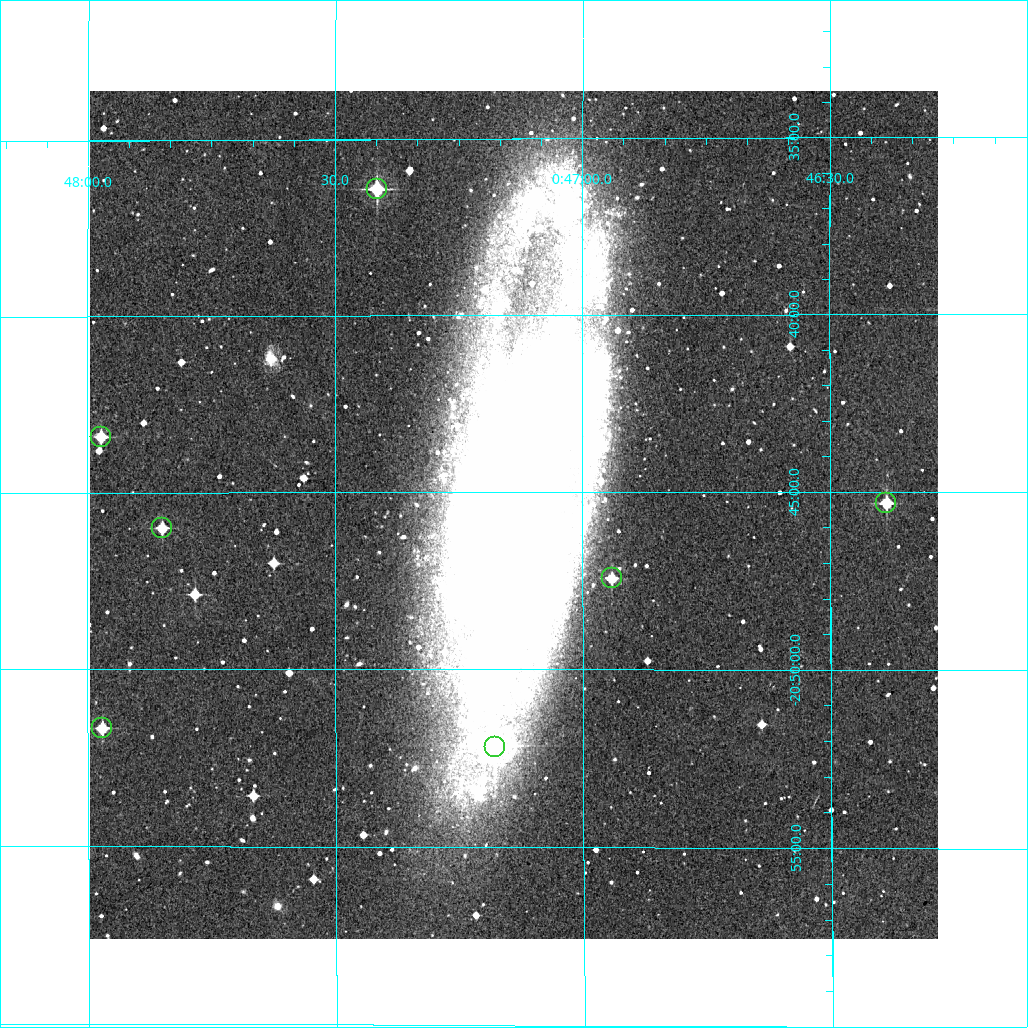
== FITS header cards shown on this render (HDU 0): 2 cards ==
NAXIS1  =                  848 /Length X axis
NAXIS2  =                  848 /Length Y axis

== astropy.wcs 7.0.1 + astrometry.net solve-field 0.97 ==
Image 848 x 848 px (HDU 0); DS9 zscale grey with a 90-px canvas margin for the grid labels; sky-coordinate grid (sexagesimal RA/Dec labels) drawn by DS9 from the SOLVED WCS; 7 Tycho-2 reference stars matched to detected sources circled (green)
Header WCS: RA---TAN/DEC--TAN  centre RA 00:47:08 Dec -20:46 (11.78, -20.76 deg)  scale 1.7 arcsec/px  FOV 24.0' x 24.0'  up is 0 deg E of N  parity normal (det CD < 0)
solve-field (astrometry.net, Tycho-2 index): VERIFIED the header's WCS against the Tycho-2 star catalogue (7 matches, 0 conflicts) and refined it, rather than solving blind
Solved WCS: RA---TAN-SIP/DEC--TAN-SIP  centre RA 00:47:08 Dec -20:46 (11.78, -20.76 deg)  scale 1.7 arcsec/px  FOV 24.0' x 23.9'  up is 0 deg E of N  parity normal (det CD < 0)
The solver's refit moves the header's centre by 0.42 arcsec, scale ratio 0.9999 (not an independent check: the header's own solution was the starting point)
Tycho-2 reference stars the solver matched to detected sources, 7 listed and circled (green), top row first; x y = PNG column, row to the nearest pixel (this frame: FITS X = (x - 90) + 1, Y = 848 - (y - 91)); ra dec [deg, ICRS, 3 dp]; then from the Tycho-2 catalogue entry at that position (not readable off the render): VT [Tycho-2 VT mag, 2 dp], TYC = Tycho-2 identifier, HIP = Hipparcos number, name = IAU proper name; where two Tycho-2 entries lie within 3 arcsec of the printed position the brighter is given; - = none
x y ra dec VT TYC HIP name
377 189 11.854 -20.607 10.82 5849-2372-1 - -
101 437 11.993 -20.724 11.88 5849-1364-1 - -
886 503 11.596 -20.755 11.56 5849-1933-1 - -
162 528 11.962 -20.767 11.95 5849-742-1 - -
612 578 11.735 -20.791 12.63 5849-849-1 - -
102 728 11.993 -20.861 12.09 5849-2097-1 - -
495 747 11.794 -20.870 9.62 5849-2407-1 - -